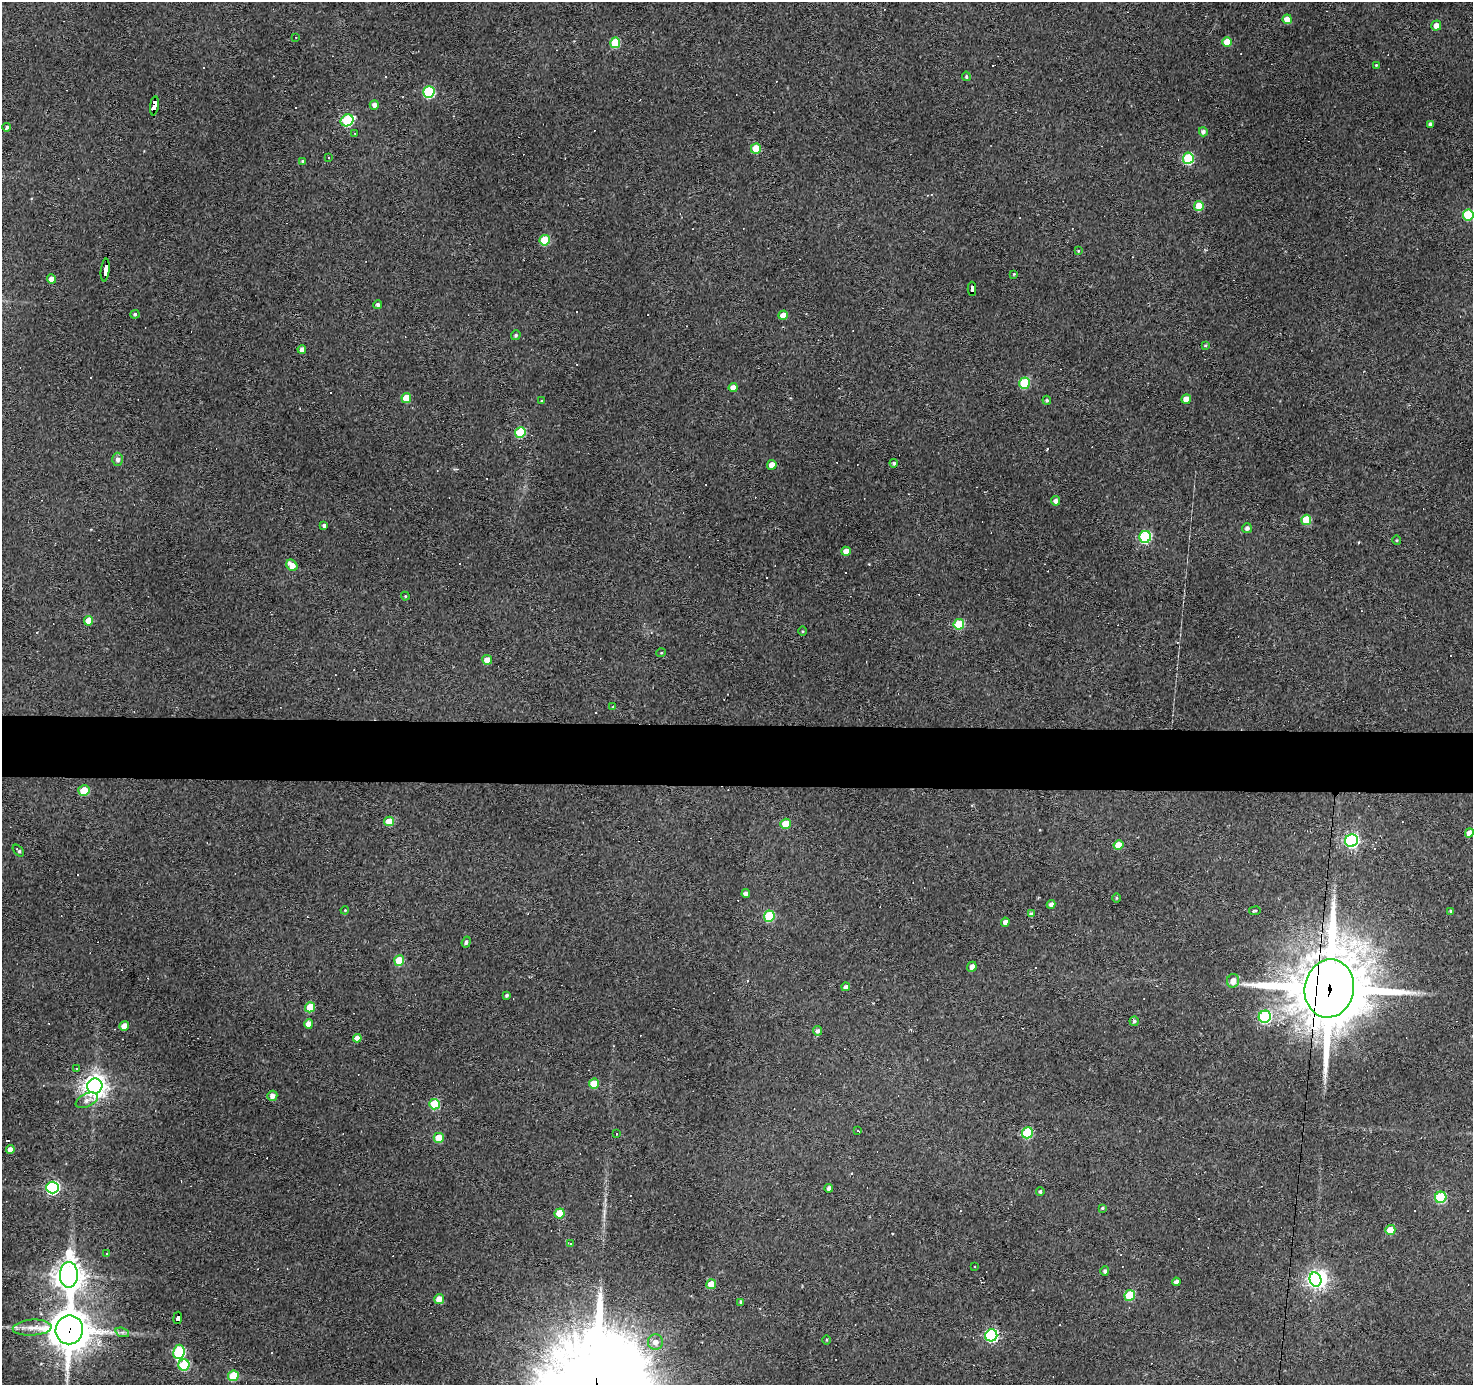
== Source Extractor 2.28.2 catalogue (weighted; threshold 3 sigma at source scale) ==
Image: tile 5 of 3 x 3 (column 2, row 2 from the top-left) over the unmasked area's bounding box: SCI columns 1471-2941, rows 1572-2954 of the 4411 x 4436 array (HDU 1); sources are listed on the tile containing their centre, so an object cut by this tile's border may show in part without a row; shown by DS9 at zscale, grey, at full resolution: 1 PNG px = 1 image px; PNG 1475 x 1387 px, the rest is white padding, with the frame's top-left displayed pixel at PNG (2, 2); every listed detection drawn as its Kron ellipse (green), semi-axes under 4 PNG px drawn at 4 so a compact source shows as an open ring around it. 4% of this frame is shown black and not used: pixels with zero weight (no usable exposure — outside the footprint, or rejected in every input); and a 3 px margin inside the footprint's outer edge (the drizzle kernel's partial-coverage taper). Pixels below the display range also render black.
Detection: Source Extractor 2.28.2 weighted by HDU 2 'WHT'; one run over the whole footprint, this tile lists its part. Background 0.112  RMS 0.0086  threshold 0.0389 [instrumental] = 3 sigma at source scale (4.5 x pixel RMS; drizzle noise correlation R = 1.50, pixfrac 1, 0.05/0.05 arcsec/px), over >= 5 px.
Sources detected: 172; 1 inside a brighter object's white glare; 44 cosmic-ray / hot-pixel residue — neither listed nor drawn; the other 127 listed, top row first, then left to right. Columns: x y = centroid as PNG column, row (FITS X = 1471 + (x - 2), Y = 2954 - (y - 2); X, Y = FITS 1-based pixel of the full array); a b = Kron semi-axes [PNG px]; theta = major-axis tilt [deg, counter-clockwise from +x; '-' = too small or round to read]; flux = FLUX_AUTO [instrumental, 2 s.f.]
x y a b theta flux
1287 19 5 4 - 10
1436 26 5 4 - 6.6
296 37 2 2 - 0.71
1227 42 5 5 - 14
615 43 5 5 - 34
1376 65 4 3 - 0.74
966 76 5 4 - 1.5
429 92 6 5 - 76
374 105 5 4 - 3.5
154 106 9 4 81 130
347 120 7 5 34 76
1430 124 4 3 - 2
7 127 4 3 - 1.7
1203 132 4 4 - 2.6
355 133 3 3 - 0.76
756 149 5 5 - 21
329 158 3 2 - 1
1188 158 6 5 - 57
303 161 3 3 - 1.2
1199 206 5 4 - 25
1468 215 5 5 - 44
545 240 5 5 - 36
1078 251 4 3 - 0.8
105 270 11 3 83 250
1014 274 4 4 - 0.77
52 279 4 4 - 8.2
972 289 7 4 90 220
378 305 4 4 - 2.4
135 314 4 4 - 1.7
783 315 5 4 - 7.9
516 335 5 4 - 1.5
1205 345 4 3 - 0.91
302 349 4 4 - 4.4
1025 383 5 5 - 48
733 387 4 4 - 6.1
406 398 5 5 - 19
1186 399 5 4 - 7.8
1047 400 5 3 - 1.1
542 401 4 3 - 0.99
520 432 5 5 - 49
118 459 6 5 - 3.1
894 463 4 4 - 1.8
772 465 5 4 - 8.9
1055 501 5 4 - 3
1306 520 5 5 - 32
324 525 4 3 - 1.8
1247 528 5 5 - 3
1145 537 6 5 - 92
1397 540 5 3 - 0.83
846 551 5 4 - 5.7
292 565 6 5 - 9.7
405 596 4 4 - 0.89
89 621 5 4 - 12
959 624 5 5 - 35
803 631 5 3 - 0.79
661 653 5 3 - 0.71
487 660 5 4 - 8
613 707 4 3 - 0.89
84 790 6 5 - 21
389 821 5 4 - 14
785 824 5 5 - 19
1469 833 5 4 - 6.4
1352 841 6 6 - 210
1118 845 5 4 - 16
18 851 7 3 -48 1.5
746 893 4 4 - 3.3
1116 898 5 3 - 0.8
1051 904 4 4 - 3.1
345 910 4 3 - 0.67
1255 911 6 3 8 1
1451 911 4 3 - 1.3
1031 914 4 4 - 2.7
769 916 5 5 - 45
1005 922 4 4 - 4
466 942 5 4 - 1.7
399 961 5 5 - 25
972 967 5 4 - 4.3
1233 981 7 6 - 6.9
846 987 4 4 - 3.5
1329 988 29 24 80 8200
507 995 3 3 - 1.2
310 1007 5 5 - 22
1265 1017 6 6 - 91
1134 1021 4 4 - 1.7
309 1024 5 4 - 8.1
124 1026 5 4 - 7.9
817 1031 5 4 - 3
357 1038 4 4 - 5.9
77 1069 3 3 - 3
594 1084 5 5 - 21
95 1086 7 7 - 690
272 1096 5 5 - 4.3
87 1100 12 6 26 4.4
435 1104 5 5 - 41
857 1131 3 3 - 1.5
1027 1133 6 5 - 58
616 1134 3 2 - 0.54
439 1138 5 5 - 17
10 1149 4 4 - 4.2
52 1188 6 6 - 150
829 1188 4 4 - 3.6
1040 1191 4 4 - 1.7
1441 1197 6 5 - 68
1102 1208 4 3 - 0.96
559 1213 5 5 - 19
1390 1230 5 5 - 16
570 1244 4 3 - 0.76
107 1254 3 2 - 0.59
975 1267 3 2 - 0.71
1105 1271 4 4 - 2
69 1275 13 9 89 980
1315 1279 7 6 - 220
1176 1282 4 4 - 3.1
711 1284 5 4 - 15
1130 1295 5 5 - 39
439 1299 5 5 - 6.5
741 1302 4 3 - 1.4
178 1318 6 4 81 77
32 1328 19 8 4 10
69 1330 14 13 - 2300
122 1332 7 4 -18 2
991 1335 6 6 - 140
826 1340 5 3 - 0.78
655 1342 8 7 - 5.1
179 1352 7 6 - 79
184 1365 5 5 - 51
233 1376 5 5 - 30
Overlapping masked pixels (flux is a lower limit): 6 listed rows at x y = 154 106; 105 270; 972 289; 1329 988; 178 1318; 69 1330